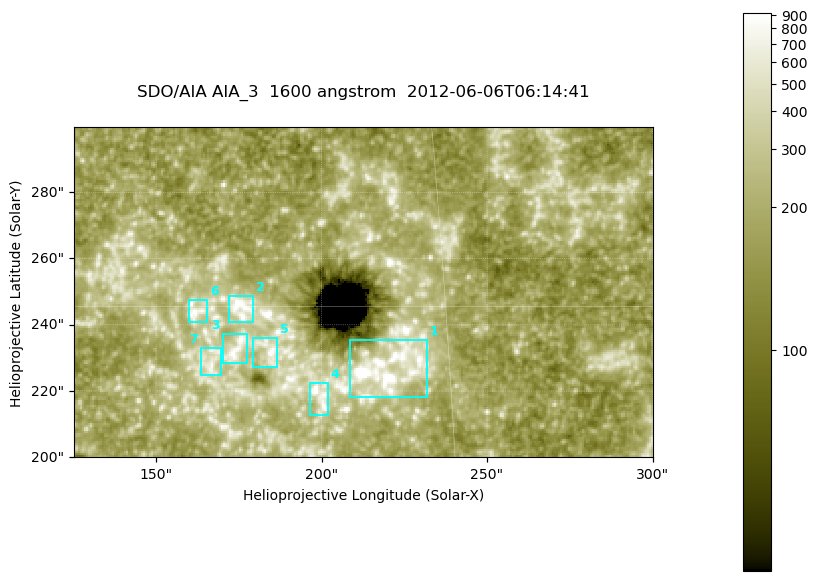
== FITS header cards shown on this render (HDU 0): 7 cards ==
TELESCOP= 'SDO/AIA '
INSTRUME= 'AIA_3   '
WAVELNTH=                 1600
WAVEUNIT= 'angstrom'
DATE-OBS= '2012-06-06T06:14:41.12'
CTYPE1  = 'HPLN-TAN'
CTYPE2  = 'HPLT-TAN'

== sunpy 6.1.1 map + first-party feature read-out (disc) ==
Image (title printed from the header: SDO/AIA AIA_3  1600 angstrom  2012-06-06T06:14:41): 287 x 164 px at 0.609 arcsec/px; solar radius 946 arcsec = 1552 px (partial field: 0.6% of the solar disc is inside the frame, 100% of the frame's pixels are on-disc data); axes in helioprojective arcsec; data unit not stated in the header (colour bar unlabelled)
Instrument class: DISC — disc imager (sunpy class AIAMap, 1600 A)
Bright regions (active regions / flare kernels): reference = the on-disc median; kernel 3 px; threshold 5 sigma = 329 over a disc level ~183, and >= 1.15x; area >= 47 px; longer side >= 3 px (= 1.8 arcsec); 7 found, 7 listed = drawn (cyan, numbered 1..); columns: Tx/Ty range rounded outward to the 2 arcsec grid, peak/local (2 s.f.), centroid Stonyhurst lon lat
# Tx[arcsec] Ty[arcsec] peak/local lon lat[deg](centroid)
1 208..232 218..236 19 +14 +14
2 172..180 240..250 5.8 +11 +15
3 170..178 228..238 4.6 +11 +14
4 196..202 212..224 5.1 +12 +13
5 178..188 226..236 5.2 +12 +14
6 160..166 240..248 4.9 +10 +15
7 162..170 224..234 3.9 +10 +14